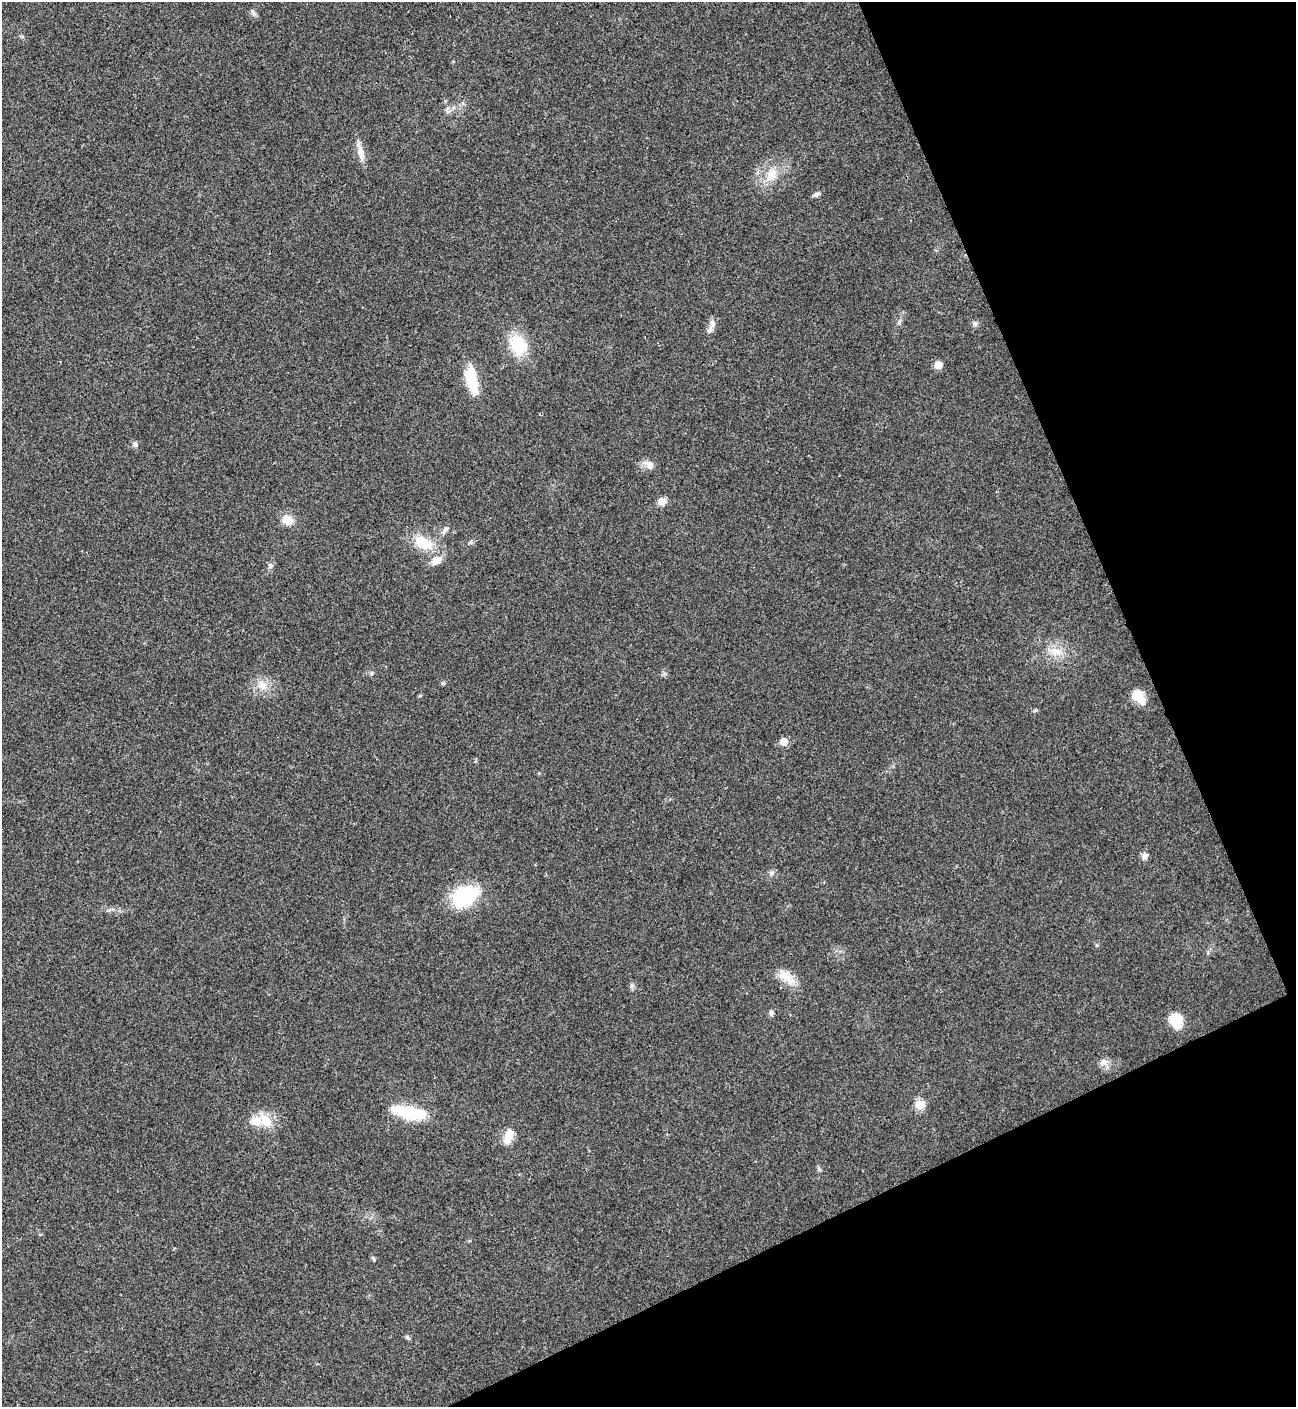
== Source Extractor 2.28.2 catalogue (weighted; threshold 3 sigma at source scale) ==
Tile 12 of 4 x 4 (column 4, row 3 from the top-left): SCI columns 4170-5463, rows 1409-2813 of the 5619 x 5629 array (HDU 1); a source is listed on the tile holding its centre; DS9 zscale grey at full resolution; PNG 1298 x 1409 px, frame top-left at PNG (2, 2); no overlay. Shown black and unused: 22% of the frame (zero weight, under 3 of 4 exposures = <1% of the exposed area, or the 3 px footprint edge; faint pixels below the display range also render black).
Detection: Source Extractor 2.28.2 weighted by HDU 2 'WHT'; one run over the whole footprint, this tile lists its part. Background 0.0204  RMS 0.004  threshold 0.0181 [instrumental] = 3 sigma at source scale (4.5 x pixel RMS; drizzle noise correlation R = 1.50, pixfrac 1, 0.05/0.05 arcsec/px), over >= 5 px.
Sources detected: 37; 1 inside a brighter object's white glare — not listed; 2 inside a brighter listed object's ellipse — not listed separately; the other 34 listed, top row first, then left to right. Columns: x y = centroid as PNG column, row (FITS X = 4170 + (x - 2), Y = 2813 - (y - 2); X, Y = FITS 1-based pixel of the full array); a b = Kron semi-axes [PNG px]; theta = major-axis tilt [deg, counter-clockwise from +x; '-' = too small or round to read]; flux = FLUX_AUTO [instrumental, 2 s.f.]
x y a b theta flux
253 13 9 6 -61 1.1
361 152 25 7 -79 3.8
771 174 20 12 65 6.6
816 194 9 5 18 1.2
712 324 11 8 -87 2.2
975 324 7 7 - 1.1
518 345 23 17 -65 15
939 365 6 5 - 6.2
473 377 32 12 -71 9.8
135 444 8 6 -66 1.1
650 465 11 9 -41 2.4
662 501 10 8 23 2.7
288 520 11 11 - 4.6
445 530 11 5 53 1.3
424 543 24 13 -28 11
436 560 14 9 24 3.5
270 565 8 4 -90 0.9
1056 651 16 8 0 4.1
443 683 6 4 0 0.5
262 686 14 11 -13 4.4
1137 696 16 12 -34 5.4
783 741 6 5 - 5.9
1145 856 9 8 - 1.5
465 896 31 20 33 25
786 977 27 10 -32 6
771 1013 8 5 -82 0.94
1176 1020 15 12 -84 9.4
1104 1062 11 8 0 2.2
920 1104 12 10 -24 3.9
409 1113 40 13 -14 17
266 1121 20 14 -48 7.4
508 1136 18 10 70 4.8
373 1258 7 4 -64 0.61
407 1337 6 6 - 0.71
Unlisted compact peaks at least as high as the median listed source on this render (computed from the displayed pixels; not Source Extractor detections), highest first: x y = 372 673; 632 986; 899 322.